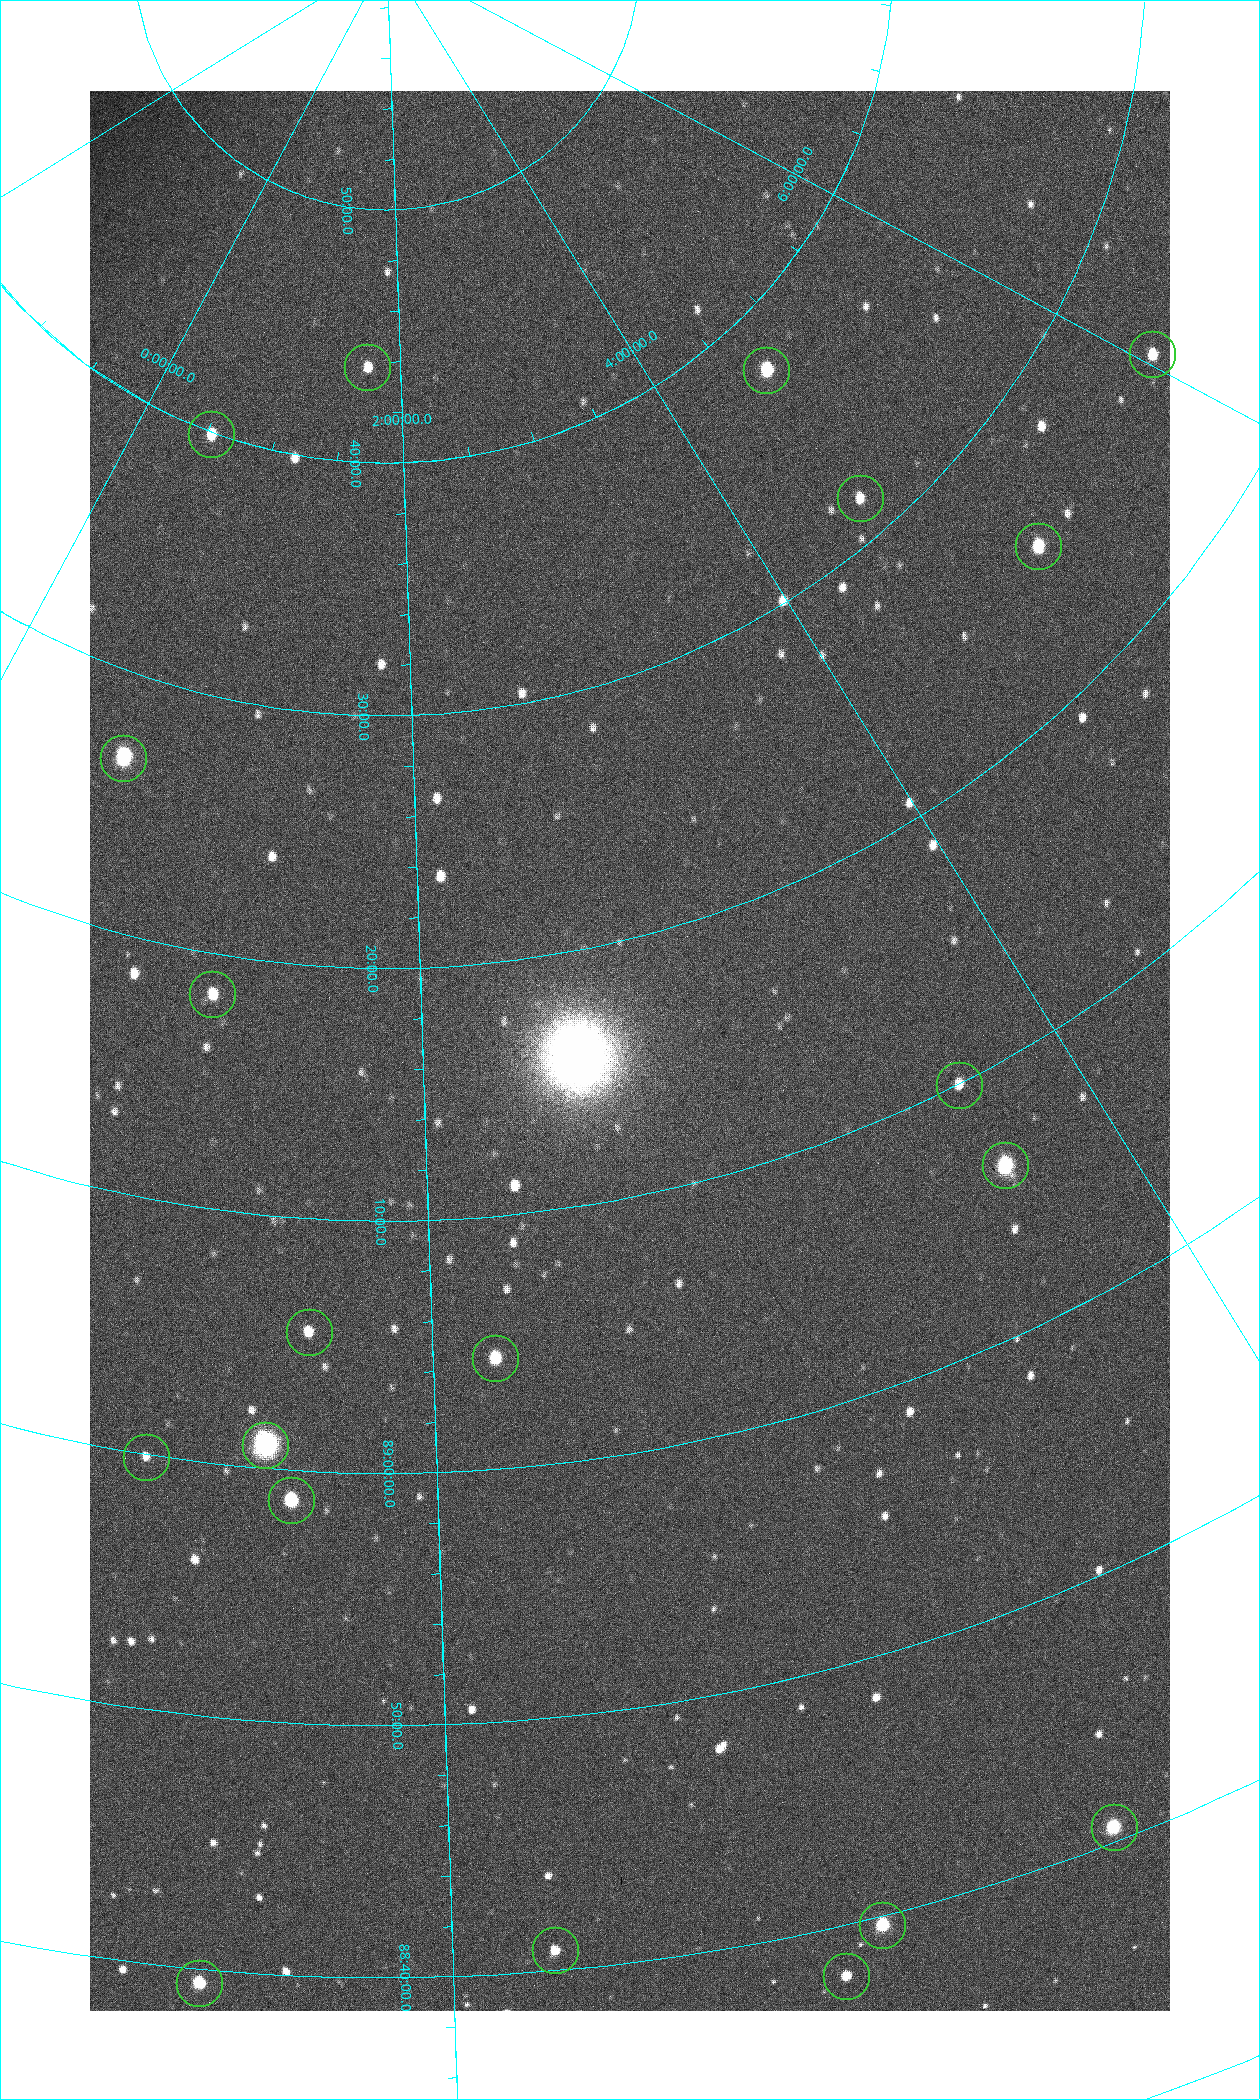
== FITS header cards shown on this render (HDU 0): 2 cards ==
NAXIS1  =                 1080 / length of data axis 1
NAXIS2  =                 1920 / length of data axis 2

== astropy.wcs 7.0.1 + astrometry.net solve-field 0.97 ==
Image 1080 x 1920 px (HDU 0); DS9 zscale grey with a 90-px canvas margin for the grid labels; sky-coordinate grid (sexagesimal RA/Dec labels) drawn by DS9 from the SOLVED WCS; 20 Tycho-2 reference stars matched to detected sources circled (green)
Header WCS: none
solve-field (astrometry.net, Tycho-2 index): SOLVED blind (the file carries no WCS)
Solved WCS: RA---TAN-SIP/DEC--TAN-SIP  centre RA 02:42:32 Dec +89:16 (40.63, +89.26 deg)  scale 2.37 arcsec/px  FOV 42.7' x 76.0'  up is +13 deg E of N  parity flipped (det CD > 0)
(file carries no celestial WCS; the grid is the blind solution)
Tycho-2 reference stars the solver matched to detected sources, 20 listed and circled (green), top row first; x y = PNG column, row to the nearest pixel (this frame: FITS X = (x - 90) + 1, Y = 1920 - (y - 91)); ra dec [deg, ICRS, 3 dp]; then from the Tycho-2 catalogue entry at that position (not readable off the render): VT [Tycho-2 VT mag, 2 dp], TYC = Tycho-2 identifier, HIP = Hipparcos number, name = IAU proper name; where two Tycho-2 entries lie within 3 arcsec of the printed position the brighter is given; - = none
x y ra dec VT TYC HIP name
1152 354 90.669 +89.431 10.31 4630-104-1 - -
367 367 25.399 +89.729 11.04 4627-64-1 - -
766 370 70.692 +89.630 9.34 4629-37-1 - -
211 434 7.906 +89.665 10.51 4627-6-1 - -
860 498 69.250 +89.526 11.02 4629-45-1 - -
1038 546 75.971 +89.421 9.41 4629-33-1 - -
123 758 9.931 +89.444 8.22 4627-49-1 3128 -
212 994 18.559 +89.307 10.52 4627-75-1 - -
959 1085 55.017 +89.166 11.19 4628-70-1 - -
1005 1165 55.225 +89.105 8.15 4628-68-1 17195 -
309 1332 24.867 +89.092 10.76 4627-125-1 - -
495 1358 32.549 +89.073 9.84 4628-149-1 - -
265 1445 23.461 +89.016 6.47 4627-259-1 7283 -
146 1457 19.000 +88.998 11.53 4627-46-1 - -
291 1500 24.587 +88.980 9.00 4627-86-1 - -
1114 1827 49.382 +88.676 8.64 4628-25-1 - -
882 1925 42.246 +88.661 8.90 4628-20-1 - -
555 1950 32.945 +88.680 10.72 4628-99-1 - -
846 1976 40.943 +88.634 10.89 4628-71-1 - -
199 1983 22.838 +88.657 9.18 4627-37-1 - -